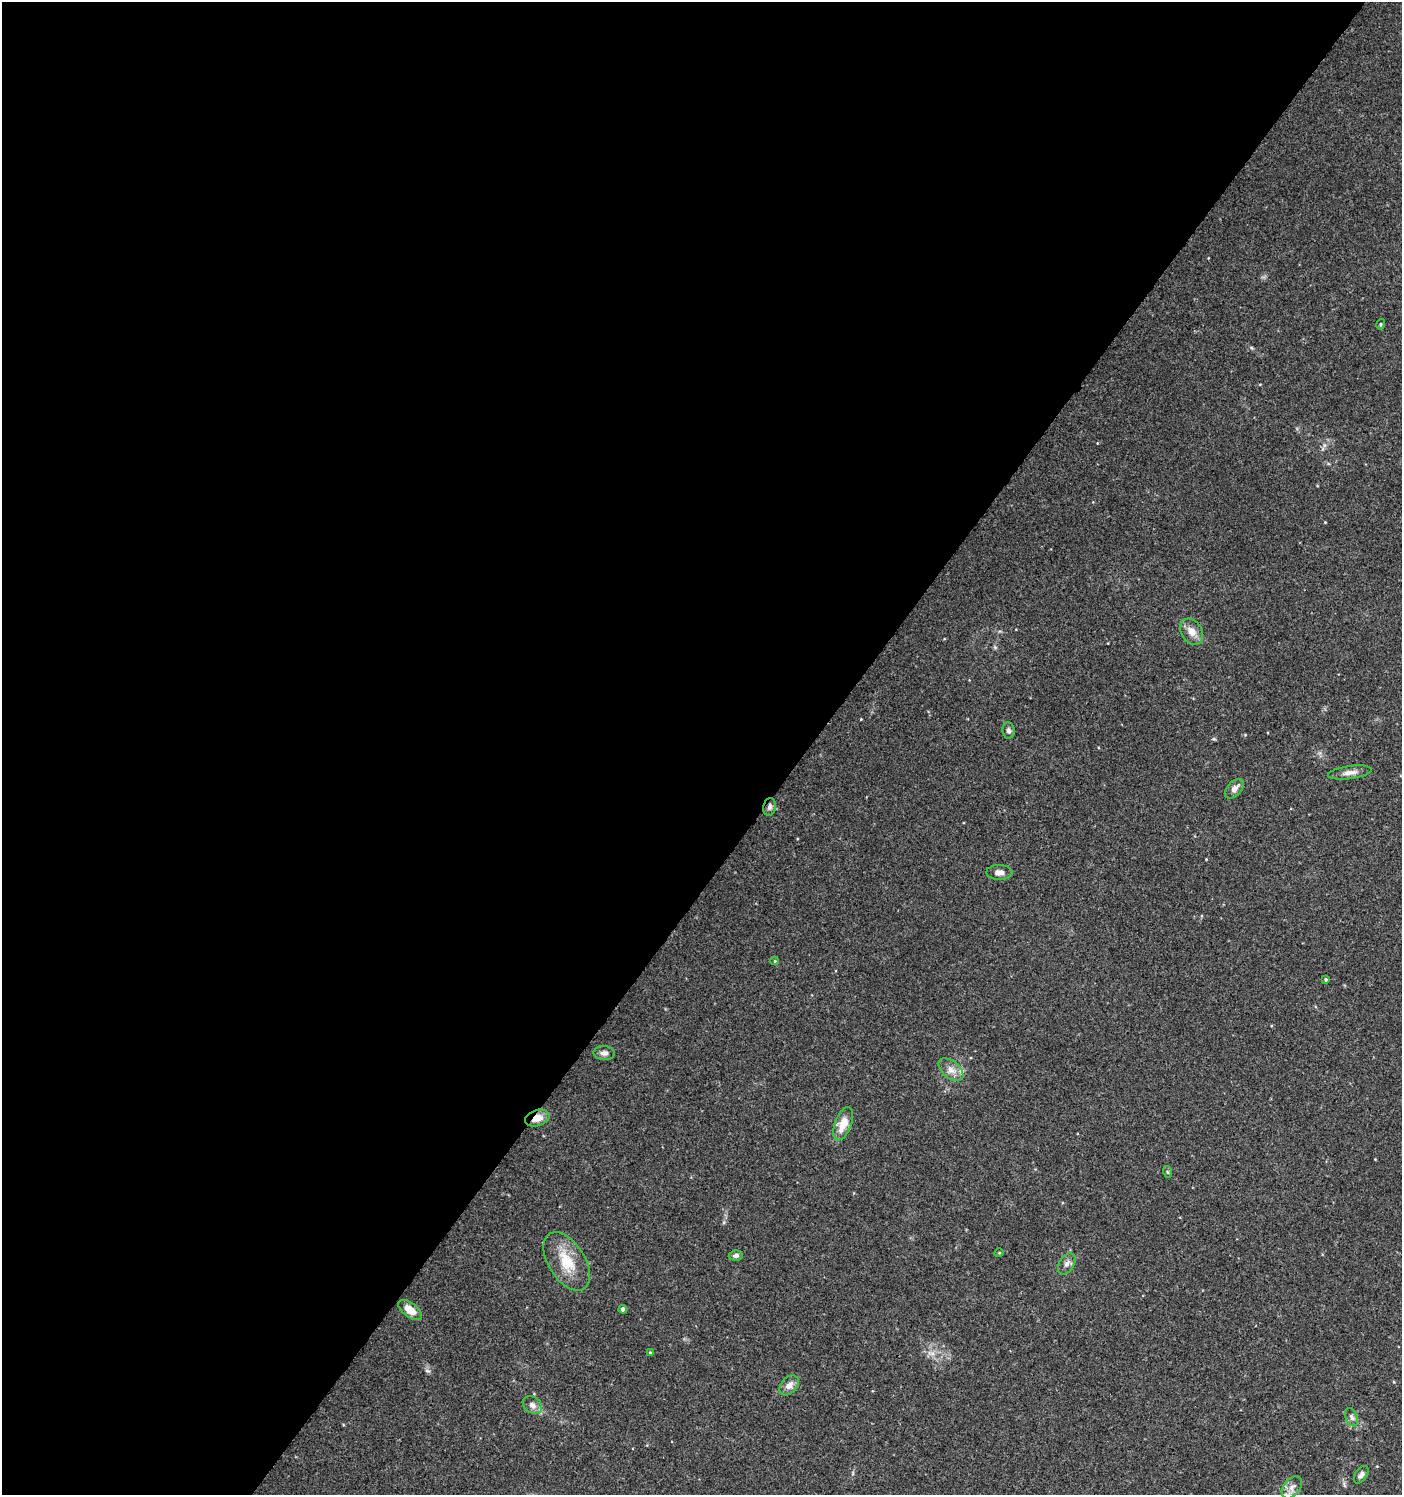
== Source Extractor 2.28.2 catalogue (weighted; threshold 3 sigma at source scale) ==
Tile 5 of 4 x 4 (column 1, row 2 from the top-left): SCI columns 179-1578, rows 2998-4490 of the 6021 x 5988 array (HDU 1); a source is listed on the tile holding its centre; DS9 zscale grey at full resolution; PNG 1404 x 1497 px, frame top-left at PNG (2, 2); each listed source drawn as its Kron ellipse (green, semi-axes under 4 px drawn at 4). Shown black and unused: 58% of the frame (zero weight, under 3 of 4 exposures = <1% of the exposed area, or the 3 px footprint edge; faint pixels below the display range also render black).
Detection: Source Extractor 2.28.2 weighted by HDU 2 'WHT'; one run over the whole footprint, this tile lists its part. Background 0.0443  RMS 0.004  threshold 0.0179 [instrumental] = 3 sigma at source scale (4.5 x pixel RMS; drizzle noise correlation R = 1.50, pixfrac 1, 0.0396/0.0396 arcsec/px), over >= 5 px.
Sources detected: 27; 1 inside a brighter listed object's ellipse — not listed separately; the other 26 listed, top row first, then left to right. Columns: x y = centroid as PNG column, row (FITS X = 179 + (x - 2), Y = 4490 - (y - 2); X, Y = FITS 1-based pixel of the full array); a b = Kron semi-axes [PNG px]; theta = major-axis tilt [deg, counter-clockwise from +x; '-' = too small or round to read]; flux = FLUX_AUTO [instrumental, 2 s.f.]
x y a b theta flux
1381 324 5 4 - 0.46
1192 632 14 10 -57 3.7
1009 730 8 6 -82 1.2
1350 772 22 6 8 2.8
1234 789 11 7 48 2.3
770 807 9 6 80 1.1
999 872 13 7 0 2.2
775 961 4 4 - 0.42
1326 979 4 4 - 0.53
604 1053 10 7 -4 1.7
951 1070 14 8 -40 3.1
537 1118 12 8 17 4.3
843 1124 17 8 69 6.3
1168 1172 6 4 -70 0.47
999 1253 4 3 - 0.31
736 1255 7 5 8 1.2
567 1261 32 18 -58 12
1067 1264 12 7 58 1.7
623 1309 4 3 - 1.3
410 1310 14 7 -38 5.1
650 1353 4 4 - 0.51
789 1385 11 8 47 2.7
532 1405 10 8 -33 2
1352 1417 9 6 -69 1.2
1361 1475 10 5 55 1.4
1292 1487 13 8 51 2.5
Overlapping masked pixels (flux is a lower limit): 2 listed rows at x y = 770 807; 537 1118